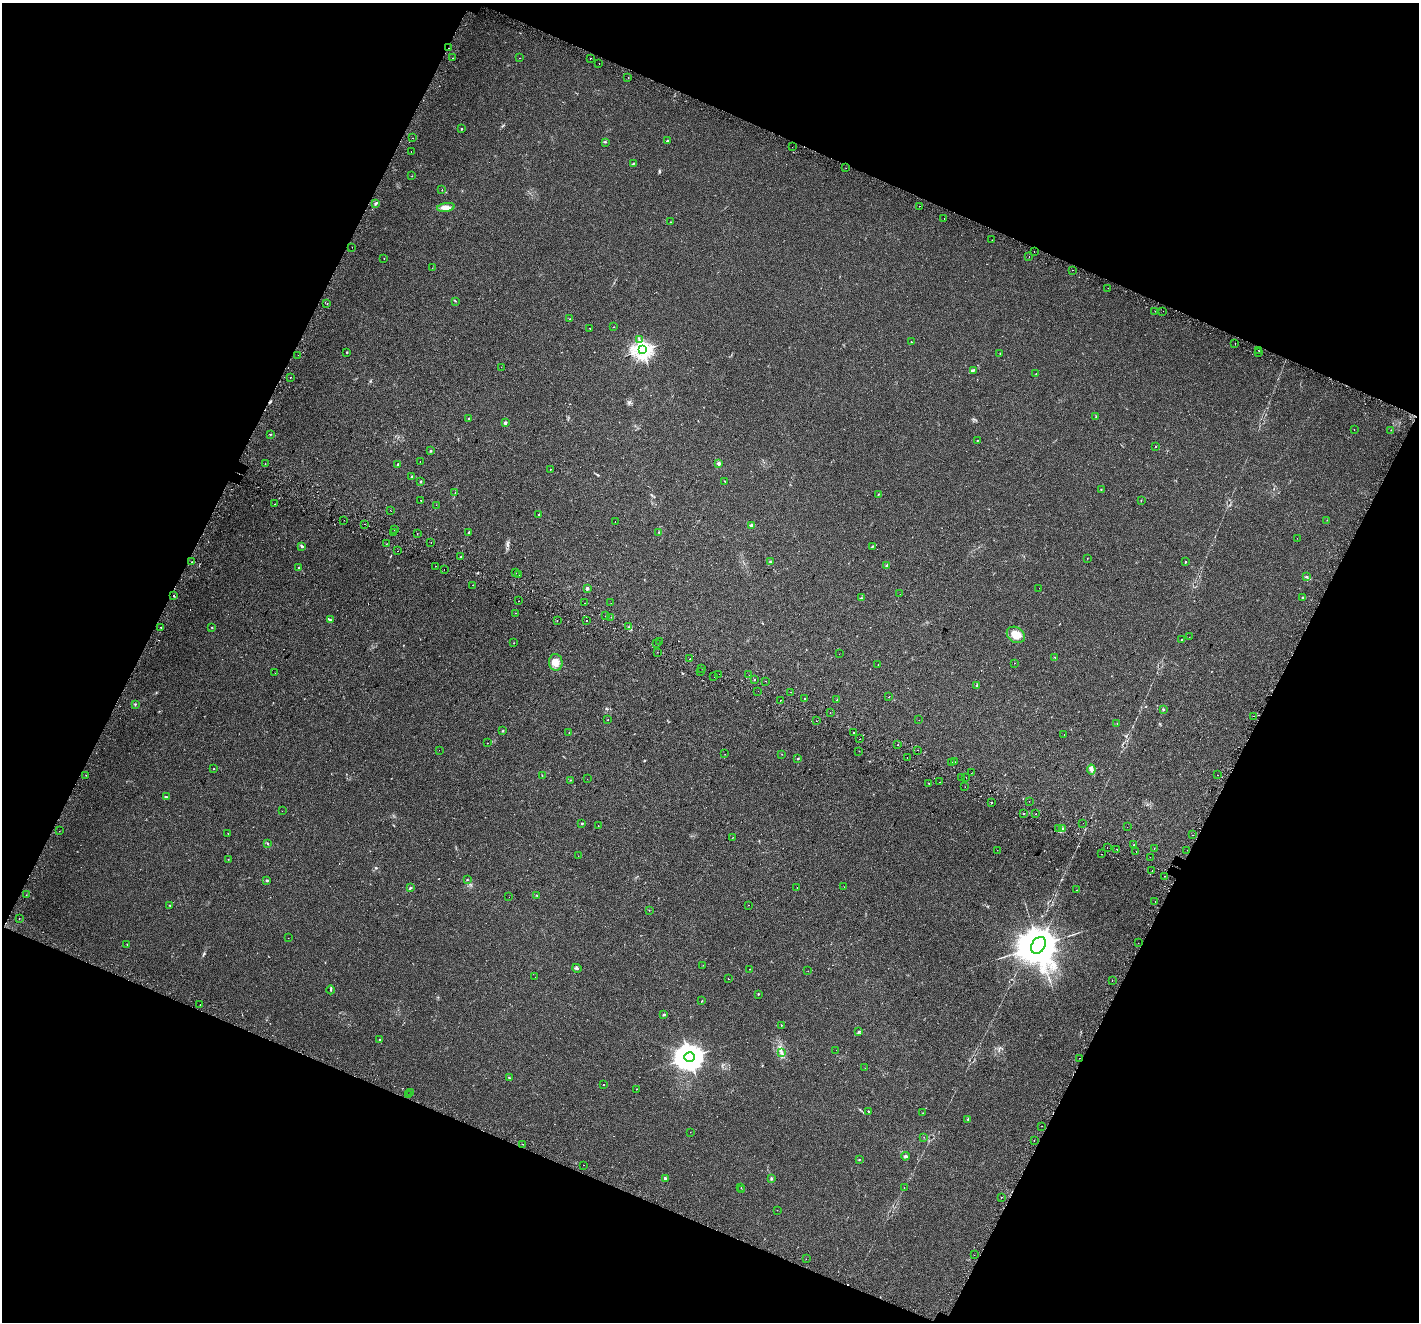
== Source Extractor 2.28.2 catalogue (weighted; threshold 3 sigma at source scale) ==
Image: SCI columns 65-5731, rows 345-5623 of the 5787 x 5904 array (HDU 1 of 3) = the unmasked area's bounding box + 8 px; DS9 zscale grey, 4 x 4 block average (1 PNG px = mean of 4 x 4 image px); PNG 1421 x 1324 px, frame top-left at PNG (2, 3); each listed source drawn as its Kron ellipse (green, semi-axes under 4 px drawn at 4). Shown black and unused: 44% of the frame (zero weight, under 2 of 3 exposures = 4% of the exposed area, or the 3 px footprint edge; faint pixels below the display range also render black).
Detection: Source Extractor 2.28.2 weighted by HDU 2 'WHT'. Background 0.0509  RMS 0.006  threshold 0.0271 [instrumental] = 3 sigma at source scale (4.5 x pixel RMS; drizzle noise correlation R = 1.50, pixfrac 1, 0.0396/0.0396 arcsec/px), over >= 5 px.
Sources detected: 319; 2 too faint to see at this stretch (4 x 4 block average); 33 cosmic-ray / hot-pixel residue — neither listed nor drawn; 3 coinciding with a brighter row at this scale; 1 inside a brighter listed object's ellipse — not listed separately; the other 280 listed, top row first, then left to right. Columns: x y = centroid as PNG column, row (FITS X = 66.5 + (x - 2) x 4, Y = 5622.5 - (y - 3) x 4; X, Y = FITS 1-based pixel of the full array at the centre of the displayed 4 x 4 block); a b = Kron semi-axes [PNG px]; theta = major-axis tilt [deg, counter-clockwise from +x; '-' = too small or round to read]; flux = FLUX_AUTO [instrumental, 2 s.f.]
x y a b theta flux
449 48 2 2 - 2.3
453 58 2 2 - 3.8
520 58 2 2 - 0.78
591 58 2 2 - 9.5
599 63 2 2 - 0.6
628 78 2 2 - 1.2
461 129 2 2 - 5.5
413 138 2 2 - 7.6
668 140 2 2 - 1.6
605 142 2 2 - 3.2
792 147 2 2 - 3.4
411 152 2 2 - 1.3
633 163 2 2 - 2.5
846 168 2 2 - 0.68
412 176 2 2 - 0.77
442 190 2 2 - 1.1
375 204 3 2 - 4.4
920 206 2 2 - 4.3
446 207 9 4 9 21
944 218 2 2 - 0.66
670 222 2 2 - 1.8
992 240 2 2 - 0.71
352 247 2 2 - 0.41
1034 252 2 2 - 1.8
1029 257 2 2 - 1.5
384 258 2 2 - 0.66
432 268 2 2 - 0.99
1072 270 2 2 - 1.8
1108 288 2 2 - 0.42
456 301 2 2 - 1.3
327 304 2 2 - 4.1
1155 311 2 2 - 1.7
1163 311 2 2 - 0.95
570 319 2 2 - 1.6
613 327 2 2 - 1.1
590 328 2 2 - 1.7
639 340 2 2 - 1.6
911 342 2 2 - 3.9
1235 343 2 2 - 6.5
643 350 3 3 - 1700
1259 351 2 2 - 1.8
346 352 2 2 - 1.5
1258 353 2 2 - 1
1000 354 2 2 - 1.6
298 355 2 2 - 0.54
501 367 2 2 - 0.61
973 370 3 2 - 1.6
1036 374 2 2 - 1.1
291 377 2 2 - 2.1
1096 417 2 2 - 1.2
468 419 2 2 - 1.3
505 423 2 2 - 31
1354 429 2 2 - 1.5
1391 430 2 2 - 0.97
270 435 2 2 - 1.1
977 440 2 2 - 1.7
1156 447 2 2 - 1.6
431 451 2 2 - 3.5
420 461 2 2 - 2.1
719 463 2 2 - 34
265 464 2 2 - 0.75
398 464 3 2 - 5.3
550 469 2 2 - 2.1
411 477 2 2 - 7.1
420 481 2 2 - 2.8
724 481 2 2 - 99
1101 489 2 2 - 1.1
455 493 3 2 - 1.8
878 494 2 2 - 3.3
420 500 2 2 - 2.3
1141 500 2 2 - 1.4
274 504 2 2 - 1.8
436 505 2 2 - 0.88
390 510 2 2 - 0.97
539 514 2 2 - 4.8
344 520 2 2 - 2
1327 520 2 2 - 0.49
615 522 2 2 - 2.2
364 524 2 2 - 1.1
751 526 2 2 - 50
395 530 2 2 - 1.3
394 532 2 2 - 0.7
469 532 2 2 - 2.5
659 532 2 2 - 1.6
417 534 2 2 - 1.2
1297 538 2 2 - 2.4
431 543 2 2 - 1.9
386 544 2 2 - 0.84
302 546 4 2 - 4.4
873 546 3 2 - 2.7
398 551 2 2 - 0.85
461 557 2 2 - 1.5
1087 558 2 2 - 0.59
192 562 2 2 - 1.2
770 562 2 2 - 3.1
1185 562 2 2 - 2.5
886 565 3 2 - 2.8
435 566 2 2 - 1.2
299 568 2 2 - 1.7
444 569 2 2 - 0.6
516 573 2 2 - 0.95
519 574 2 2 - 1.4
1307 577 3 2 - 3.4
473 585 2 2 - 4
587 588 2 2 - 31
1039 588 2 2 - 0.99
900 594 2 2 - 1.6
174 595 2 2 - 2.6
861 598 3 2 - 3.1
1303 598 2 2 - 3.8
518 601 2 2 - 5.8
585 603 2 2 - 20
611 603 2 2 - 1.7
515 613 2 2 - 1.3
605 616 2 2 - 9.6
611 617 2 2 - 1.8
330 620 3 3 - 3.4
587 620 2 2 - 4.4
557 621 2 2 - 3.6
161 627 2 2 - 63
212 627 2 2 - 1.9
628 627 2 2 - 1.3
1016 635 9 7 -34 50
1189 637 2 2 - 0.76
1181 640 2 2 - 1.6
659 642 2 2 - 9.1
514 643 2 2 - 1.1
657 644 2 2 - 2.1
657 652 2 2 - 0.56
839 654 2 2 - 0.77
1055 657 2 2 - 1.2
690 659 2 2 - 2.9
556 662 8 7 - 24
1014 663 2 2 - 2.3
878 664 2 2 - 3.4
702 668 2 2 - 0.75
700 672 2 2 - 1.5
275 673 2 2 - 0.76
719 674 2 2 - 1.9
749 675 2 2 - 1.7
714 676 2 2 - 2.8
754 680 2 2 - 3.1
766 681 2 2 - 5.4
977 686 3 2 - 4.5
758 691 2 2 - 3.9
791 692 2 2 - 9.1
888 697 2 2 - 0.94
804 698 2 2 - 17
780 700 2 2 - 1.2
837 700 2 2 - 1.2
135 704 2 2 - 2.5
1164 709 2 2 - 2.3
830 713 2 2 - 0.73
1254 716 2 2 - 3.1
608 719 2 2 - 1.7
919 720 2 2 - 0.88
816 721 2 2 - 2
1117 723 2 2 - 0.94
503 731 3 2 - 2.1
853 732 2 2 - 6.3
569 733 2 2 - 1.7
1064 735 2 2 - 0.74
860 739 2 2 - 1.1
487 743 2 2 - 0.61
898 744 2 2 - 9
439 750 2 2 - 0.89
918 750 2 2 - 3.8
859 751 2 2 - 0.93
725 754 2 2 - 0.65
782 754 2 2 - 0.71
907 758 2 2 - 5.8
798 759 2 2 - 2.4
952 762 2 2 - 1.1
955 762 2 2 - 11
214 769 2 2 - 3.5
1091 770 5 4 - 9.2
971 773 2 2 - 0.6
86 775 2 2 - 0.77
542 775 2 2 - 0.91
1217 775 2 2 - 1.1
966 777 2 2 - 0.54
961 778 2 2 - 2.6
587 779 2 2 - 1.9
571 780 2 2 - 1.5
940 782 2 2 - 3.2
929 783 2 2 - 4.2
965 787 2 2 - 0.74
166 797 3 2 - 2.4
1029 801 2 2 - 2.8
992 802 2 2 - 2.8
282 811 2 2 - 0.45
1024 814 2 2 - 1.6
1036 814 2 2 - 4.6
582 823 2 2 - 7.3
1083 823 2 2 - 0.58
598 826 2 2 - 13
1127 827 2 2 - 0.64
1059 829 3 3 - 4.4
1063 829 3 3 - 6.6
59 831 2 2 - 0.82
228 833 2 2 - 0.83
1193 835 2 2 - 0.87
732 838 2 2 - 0.61
267 843 2 2 - 1.7
1133 845 2 2 - 4.7
1107 848 2 2 - 5.2
1154 848 2 2 - 2
1117 849 2 2 - 2.1
997 850 2 2 - 0.54
1187 850 2 2 - 0.83
1136 851 2 2 - 1.1
1102 854 2 2 - 1.3
578 856 2 2 - 1.3
1150 857 2 2 - 0.95
228 859 2 2 - 1.2
1152 871 2 2 - 2.2
1164 876 2 2 - 1.2
267 880 3 2 - 4.3
467 880 2 2 - 1.5
844 887 2 2 - 0.55
410 888 3 2 - 2.7
797 888 2 2 - 0.69
1077 890 2 2 - 2.7
26 895 2 2 - 1.1
537 896 2 2 - 1.7
509 897 2 2 - 0.46
1155 901 2 2 - 5.1
170 905 2 2 - 2.3
748 905 2 2 - 1.9
649 910 2 2 - 0.77
19 918 2 2 - 1.5
288 938 2 2 - 0.69
1138 943 2 2 - 1.6
127 944 2 2 - 1
1038 945 9 6 57 18000
703 965 2 2 - 0.86
577 968 5 2 - 4.9
750 969 2 2 - 1
808 971 2 2 - 0.63
535 977 2 2 - 0.51
728 979 2 2 - 4.1
1112 980 2 2 - 2.2
331 990 4 2 - 2.5
758 994 2 2 - 2.2
702 1001 2 2 - 2.1
200 1004 2 2 - 0.94
664 1015 2 2 - 16
781 1025 2 2 - 1.2
858 1032 2 2 - 2.5
380 1039 2 2 - 1.8
836 1050 2 2 - 0.75
781 1052 3 2 - 4.8
690 1057 5 5 - 5000
1079 1058 2 2 - 3.8
865 1068 2 2 - 0.96
509 1078 3 2 - 2.1
604 1084 2 2 - 3
636 1089 2 2 - 0.93
410 1092 2 2 - 1.3
409 1094 2 2 - 2.4
869 1111 2 2 - 7.2
923 1113 2 2 - 0.95
968 1119 3 2 - 2.7
1042 1126 2 2 - 0.57
690 1132 2 2 - 1.2
924 1137 2 2 - 0.58
1034 1140 2 2 - 8.5
523 1144 2 2 - 2.2
905 1156 4 3 - 6.2
859 1159 2 2 - 4.6
583 1165 2 2 - 1.7
665 1178 2 2 - 22
771 1178 3 2 - 3.6
904 1187 2 2 - 0.61
741 1188 2 2 - 0.75
742 1190 2 2 - 0.69
1001 1197 2 2 - 0.97
777 1210 2 2 - 0.86
974 1255 2 2 - 0.57
806 1259 2 2 - 2.2
Diffuse or blended objects may show on this block-average render without a row.